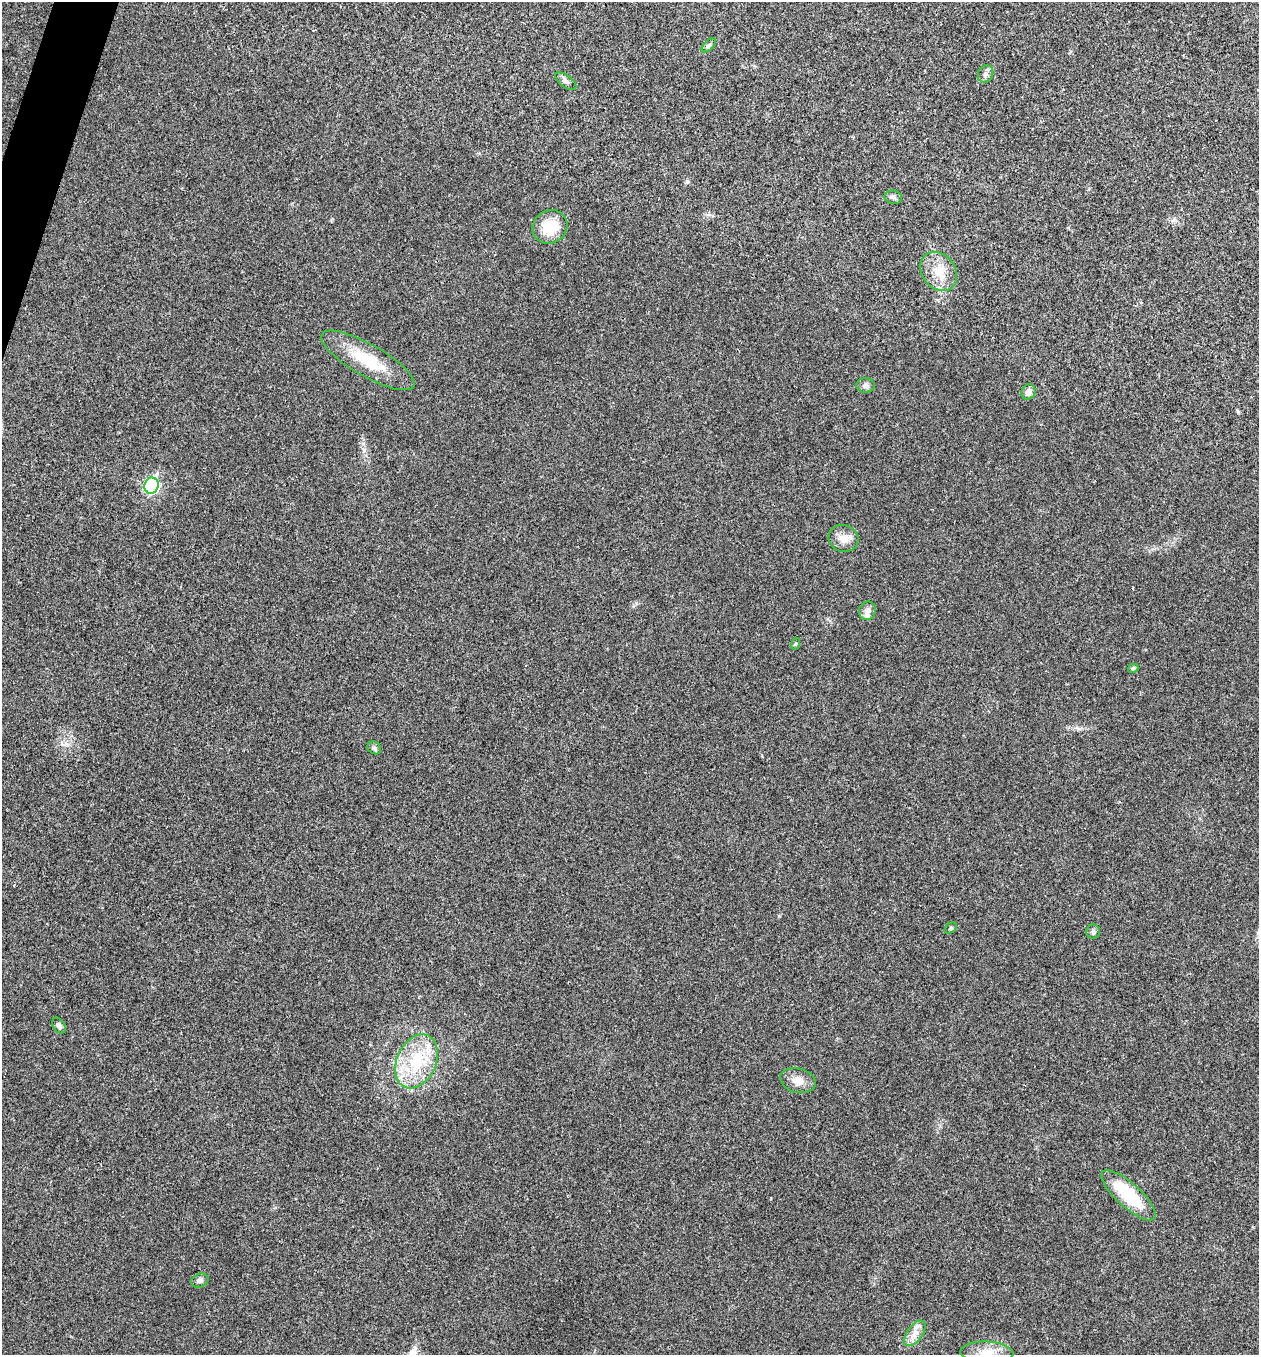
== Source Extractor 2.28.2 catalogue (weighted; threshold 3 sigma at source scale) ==
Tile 11 of 4 x 4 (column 3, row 3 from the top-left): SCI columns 2651-3907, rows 1358-2710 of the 5431 x 5417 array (HDU 1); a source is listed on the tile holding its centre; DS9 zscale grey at full resolution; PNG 1261 x 1357 px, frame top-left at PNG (2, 2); each listed source drawn as its Kron ellipse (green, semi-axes under 4 px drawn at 4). Shown black and unused: <1% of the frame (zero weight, under 3 of 4 exposures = <1% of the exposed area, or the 3 px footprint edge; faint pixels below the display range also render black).
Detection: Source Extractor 2.28.2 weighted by HDU 2 'WHT'; one run over the whole footprint, this tile lists its part. Background 0.0241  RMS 0.0054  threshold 0.0241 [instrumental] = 3 sigma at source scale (4.5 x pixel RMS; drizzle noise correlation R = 1.50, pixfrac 1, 0.05/0.05 arcsec/px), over >= 5 px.
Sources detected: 26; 1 cosmic-ray / hot-pixel residue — neither listed nor drawn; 1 inside a brighter listed object's ellipse — not listed separately; the other 24 listed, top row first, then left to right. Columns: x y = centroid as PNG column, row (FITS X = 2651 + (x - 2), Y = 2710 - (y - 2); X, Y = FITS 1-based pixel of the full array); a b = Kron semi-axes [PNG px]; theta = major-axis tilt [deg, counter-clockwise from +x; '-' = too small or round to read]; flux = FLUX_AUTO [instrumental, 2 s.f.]
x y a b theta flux
709 45 9 4 45 1.2
986 74 9 7 68 1.8
566 81 12 6 -36 2
893 197 8 6 -10 1.5
550 227 18 16 35 15
939 271 21 16 -53 10
368 360 53 16 -30 22
866 385 9 7 1 1.9
1028 392 8 7 - 2.8
151 486 8 7 - 83
843 538 15 13 -22 5.6
867 611 9 8 - 2.4
795 644 6 4 70 0.65
1133 668 5 4 - 1.3
374 748 7 6 - 1.2
951 928 7 4 37 0.8
1093 932 7 7 - 1.4
59 1025 8 6 -57 1.7
416 1061 28 19 65 26
798 1081 18 12 -14 5.5
1128 1195 35 12 -42 25
200 1281 9 6 23 1.7
915 1333 14 7 54 4.3
987 1352 26 11 -2 8.1
Isophote crosses this tile's border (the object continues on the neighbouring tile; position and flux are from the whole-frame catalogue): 1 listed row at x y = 987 1352